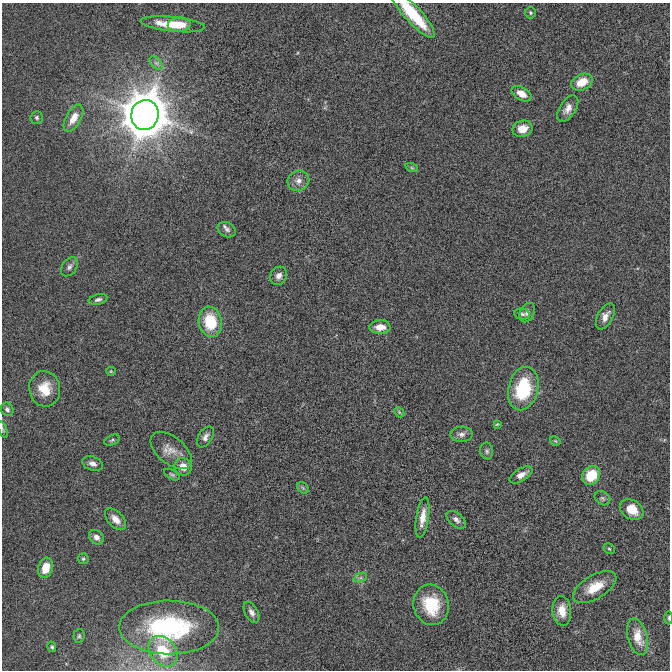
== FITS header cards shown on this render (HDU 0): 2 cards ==
NAXIS1  =                  668 / Axis length
NAXIS2  =                  668 / Axis length

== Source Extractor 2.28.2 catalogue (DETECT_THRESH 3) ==
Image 668 x 668 px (HDU 0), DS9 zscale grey, 1 PNG px = 1 image px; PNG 672 x 672 px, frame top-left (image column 1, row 668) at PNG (2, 3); each listed source drawn as its Kron ellipse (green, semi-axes under 4 px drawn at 4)
Background 1.70e-05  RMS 0.0018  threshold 0.00544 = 3 sigma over >= 5 px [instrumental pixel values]
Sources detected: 62; all 62 listed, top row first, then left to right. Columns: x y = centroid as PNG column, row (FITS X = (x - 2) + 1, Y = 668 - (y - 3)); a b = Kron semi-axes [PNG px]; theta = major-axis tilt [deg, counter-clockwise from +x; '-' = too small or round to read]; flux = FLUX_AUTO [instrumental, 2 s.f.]
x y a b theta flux
531 13 5 5 - 0.23
413 14 31 8 -48 6.7
173 24 32 7 -6 3.6
179 25 11 7 3 2.1
156 63 8 4 -44 0.3
582 82 11 8 24 2.2
521 94 11 6 -30 1.4
568 108 14 8 57 1
145 115 15 13 74 380
37 117 6 6 - 0.26
73 118 15 7 60 1.4
523 129 10 8 12 1.7
412 168 6 4 -19 0.2
298 181 11 9 28 0.82
227 230 9 7 -26 0.48
69 267 10 7 55 0.44
279 276 9 8 - 0.68
98 299 9 5 14 0.36
527 313 10 7 60 0.49
522 314 8 5 -11 0.27
605 316 14 7 62 0.91
210 322 15 11 -79 4.6
380 327 10 7 -1 1.4
111 371 5 4 - 0.14
523 388 22 15 77 7.5
45 389 18 15 -82 2.8
7 409 7 6 - 0.37
399 412 6 4 -48 0.16
497 424 4 3 - 0.11
3 430 9 4 -69 0.23
461 434 11 7 1 0.54
205 437 11 7 58 0.6
112 440 8 5 24 0.23
555 441 5 4 - 0.13
171 450 24 13 -39 1.7
487 451 8 6 -80 0.3
92 464 10 7 -21 0.63
183 467 9 8 - 1.3
172 475 9 4 -29 0.22
521 475 13 6 30 0.91
591 475 10 8 50 3.9
303 488 6 5 - 0.21
602 498 8 6 -33 0.31
632 509 12 9 -31 2.4
422 517 20 6 81 1.5
116 519 13 7 -47 1.1
456 520 11 6 -40 0.53
96 537 8 6 -42 0.59
609 549 6 5 - 0.17
83 559 5 5 - 0.23
46 568 10 7 73 2.1
360 578 7 4 18 0.29
595 587 24 11 31 2.6
431 605 20 17 -75 4.8
562 611 15 9 -84 1.7
251 612 11 6 -61 0.56
669 618 6 3 90 0.18
169 627 50 27 0 16
79 636 7 5 87 0.22
638 637 19 9 -75 2
52 647 5 4 - 0.2
163 651 17 12 -51 4.4
At the frame edge (FLAGS 8, measured only in part): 3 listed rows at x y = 413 14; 3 430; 669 618